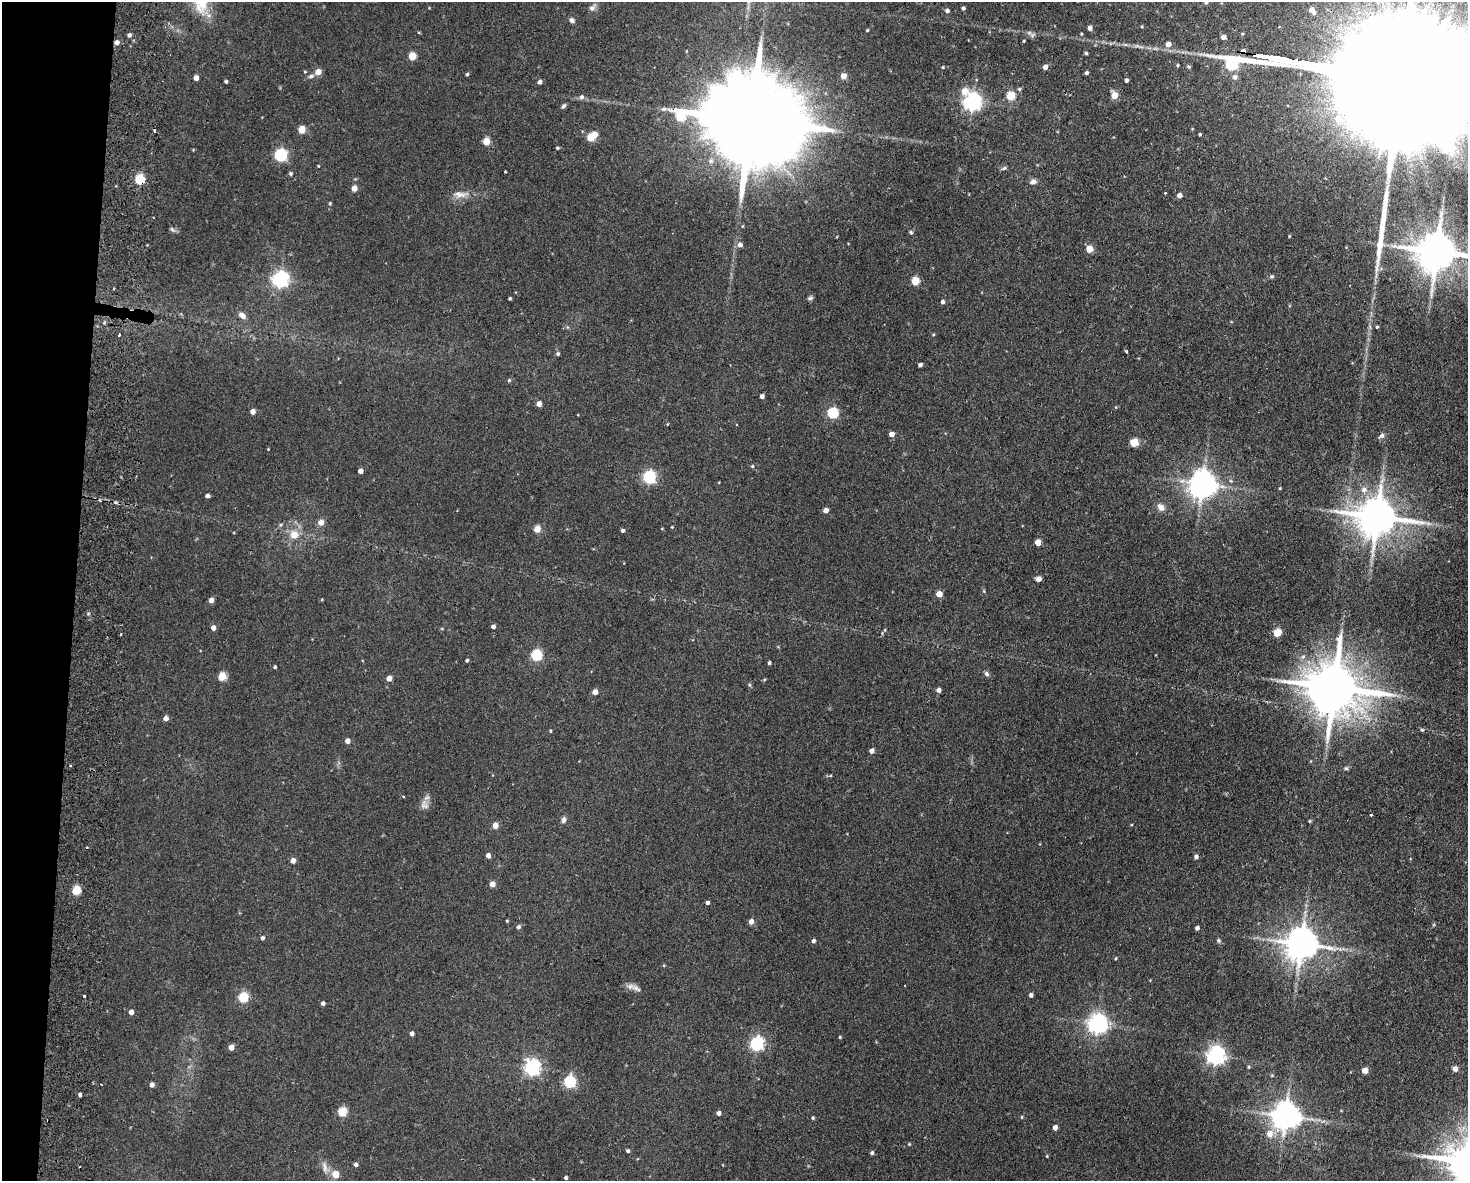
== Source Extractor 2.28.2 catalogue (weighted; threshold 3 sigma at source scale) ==
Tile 7 of 3 x 4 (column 1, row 3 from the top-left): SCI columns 284-1749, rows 1190-2368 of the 4852 x 4736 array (HDU 1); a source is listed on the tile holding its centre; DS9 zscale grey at full resolution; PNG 1470 x 1183 px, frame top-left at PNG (2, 2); no overlay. Shown black and unused: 5% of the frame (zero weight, under 2 of 3 exposures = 3% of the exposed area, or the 3 px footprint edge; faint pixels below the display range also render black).
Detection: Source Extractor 2.28.2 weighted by HDU 2 'WHT'; one run over the whole footprint, this tile lists its part. Background 0.143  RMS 0.0074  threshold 0.0332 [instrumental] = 3 sigma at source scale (4.5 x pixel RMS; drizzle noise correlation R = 1.50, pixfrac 1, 0.05/0.05 arcsec/px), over >= 5 px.
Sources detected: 192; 1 inside a brighter object's white glare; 2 cosmic-ray / hot-pixel residue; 2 long thin detections or spike segments (spike, bleed or trail) — not listed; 1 inside a brighter listed object's ellipse — not listed separately; the other 186 listed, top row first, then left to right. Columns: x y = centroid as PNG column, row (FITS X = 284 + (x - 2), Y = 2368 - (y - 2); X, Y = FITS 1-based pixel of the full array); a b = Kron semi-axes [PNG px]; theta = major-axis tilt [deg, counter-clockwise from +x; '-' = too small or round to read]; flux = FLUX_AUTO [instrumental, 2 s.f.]
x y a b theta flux
1206 2 4 4 - 1.5
592 8 11 7 52 3.5
963 8 4 3 - 1.8
1312 10 7 5 -54 4.9
947 11 4 4 - 2.4
572 20 6 6 - 2.2
1090 28 4 4 - 3.3
867 30 4 3 - 0.71
129 35 4 4 - 1.9
1223 37 4 4 - 3.8
1024 41 3 3 - 0.72
117 42 5 4 - 4.2
1168 44 6 6 - 5.2
1243 51 5 5 - 3.1
1086 53 3 3 - 1.2
412 56 5 4 - 20
1177 65 4 4 - 0.92
943 67 4 3 - 0.68
1045 67 4 4 - 4.4
305 72 4 4 - 0.74
318 72 5 5 - 8.9
1086 73 4 3 - 1.7
467 74 4 3 - 1.1
311 76 8 5 16 2.1
843 76 4 4 - 8
1235 77 6 6 - 2.8
196 78 4 4 - 4.8
1126 80 4 3 - 1.9
226 81 3 3 - 1.3
539 82 5 4 - 2.5
1019 89 5 4 - 1.2
964 91 7 6 - 9.8
1114 95 5 5 - 13
1011 96 5 5 - 33
581 97 6 6 - 2.1
972 102 7 6 - 340
564 106 6 4 48 1.7
751 120 52 19 -10 25000
301 130 5 4 - 20
1200 134 3 3 - 0.93
590 137 5 5 - 24
486 141 5 4 - 18
557 148 4 3 - 1
193 150 4 4 - 0.54
281 155 6 5 - 110
711 161 8 7 - 2.9
318 166 3 3 - 0.53
1004 168 8 4 35 1.2
505 171 3 2 - 0.59
290 173 5 4 - 1.3
139 179 5 5 - 47
1033 182 9 6 13 3
354 188 5 4 - 8.7
1165 193 3 2 - 1.2
460 194 24 9 3 7.1
1179 195 5 5 - 3.4
330 203 5 4 - 0.99
172 229 10 4 -44 1.4
911 232 5 4 - 1
1289 236 3 3 - 0.62
147 245 3 2 - 0.55
740 245 6 5 - 3.6
1089 249 5 5 - 16
1437 252 12 11 - 2700
1272 276 6 6 - 1.3
280 279 6 6 - 240
915 281 5 5 - 25
810 298 7 5 27 1.5
510 299 3 3 - 0.96
943 302 4 4 - 2
242 315 9 6 -34 3.7
104 323 5 3 - 0.76
1377 327 4 3 - 0.86
119 335 3 2 - 1.7
933 335 5 3 - 0.68
1126 351 4 3 - 1.2
558 354 5 5 - 1.4
920 365 4 4 - 2
509 380 5 4 - 1
762 396 4 4 - 2.9
539 404 4 4 - 5.2
253 412 4 4 - 5
833 413 5 5 - 64
667 424 4 3 - 0.5
891 434 4 4 - 5.7
1382 435 8 6 40 2.4
1134 443 5 5 - 28
268 449 3 3 - 0.49
752 466 4 4 - 0.89
360 471 4 4 - 5
649 477 6 5 - 120
1202 484 8 8 - 870
1280 488 4 4 - 0.69
1364 489 9 9 - 4.8
207 496 4 4 - 2.4
116 503 7 3 -19 1.4
1161 507 12 8 -46 4.7
826 510 4 4 - 4.1
1377 517 13 11 -3 2300
321 522 5 5 - 7
672 527 4 3 - 0.51
537 529 5 4 - 15
622 530 4 4 - 1.9
294 535 11 11 - 8.8
1038 542 5 4 - 12
1038 579 4 4 - 5.8
984 591 6 3 -72 0.85
939 594 5 4 - 9.5
211 600 5 4 - 4.3
493 627 4 4 - 2.4
213 628 5 4 - 4.2
885 630 5 3 - 0.66
1277 633 5 5 - 21
536 655 5 5 - 66
467 660 3 3 - 1.3
769 663 4 3 - 1.5
275 667 4 4 - 1.1
986 674 7 5 -60 1.9
222 676 5 5 - 25
389 678 4 4 - 6.4
764 680 5 4 - 0.78
749 685 6 4 -68 1.1
1334 687 17 15 -11 4500
938 690 4 4 - 3.5
595 692 4 4 - 7
166 718 5 4 - 4.3
1422 730 5 4 - 0.97
550 731 4 3 - 0.74
347 741 5 4 - 4.4
872 751 4 4 - 4.7
70 766 3 2 - 0.62
1346 768 5 5 - 1.2
424 805 13 11 -80 4.9
1371 815 3 3 - 2.2
563 820 8 6 82 2.4
1310 821 4 4 - 0.81
495 825 5 4 - 11
488 856 4 4 - 4.4
1196 857 5 4 - 2.3
293 861 4 4 - 4.7
492 884 5 4 - 6.8
76 890 5 5 - 36
707 903 4 4 - 2.1
507 921 4 3 - 0.66
751 922 5 4 - 4.9
518 927 6 5 - 1.7
1197 928 4 4 - 2.2
262 938 5 4 - 1.9
1219 940 6 5 - 1.2
813 941 4 4 - 2
1301 944 10 9 - 1600
1116 958 4 3 - 0.71
637 989 18 7 -33 3.8
84 995 3 3 - 4.3
1031 995 4 4 - 2.3
243 998 5 5 - 46
323 1003 4 4 - 2.2
131 1012 4 4 - 4.1
1098 1024 7 7 - 420
412 1034 4 4 - 2.7
840 1037 3 3 - 0.88
757 1044 6 6 - 160
231 1047 5 4 - 6.3
1216 1056 7 6 - 350
532 1067 6 6 - 230
1249 1067 4 4 - 0.82
1455 1069 5 5 - 4.5
1365 1070 5 4 - 8.8
569 1082 6 5 - 88
152 1085 4 4 - 3.4
80 1095 4 4 - 1.6
342 1112 5 5 - 32
718 1113 4 4 - 2.9
1285 1116 8 8 - 1100
1022 1117 5 3 - 0.74
813 1118 4 3 - 1.1
1055 1128 4 4 - 4.3
1270 1134 8 7 - 7.2
909 1144 4 3 - 0.7
628 1151 4 4 - 1.6
872 1153 4 4 - 1.5
1047 1156 4 3 - 0.6
356 1165 4 4 - 2.2
325 1167 20 7 -71 5.4
335 1174 5 5 - 13
566 1178 3 3 - 1.5
Overlapping masked pixels (flux is a lower limit): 5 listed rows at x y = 117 42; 1243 51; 751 120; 139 179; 1202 484
Isophote crosses this tile's border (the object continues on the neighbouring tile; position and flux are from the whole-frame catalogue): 2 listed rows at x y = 1206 2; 1437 252